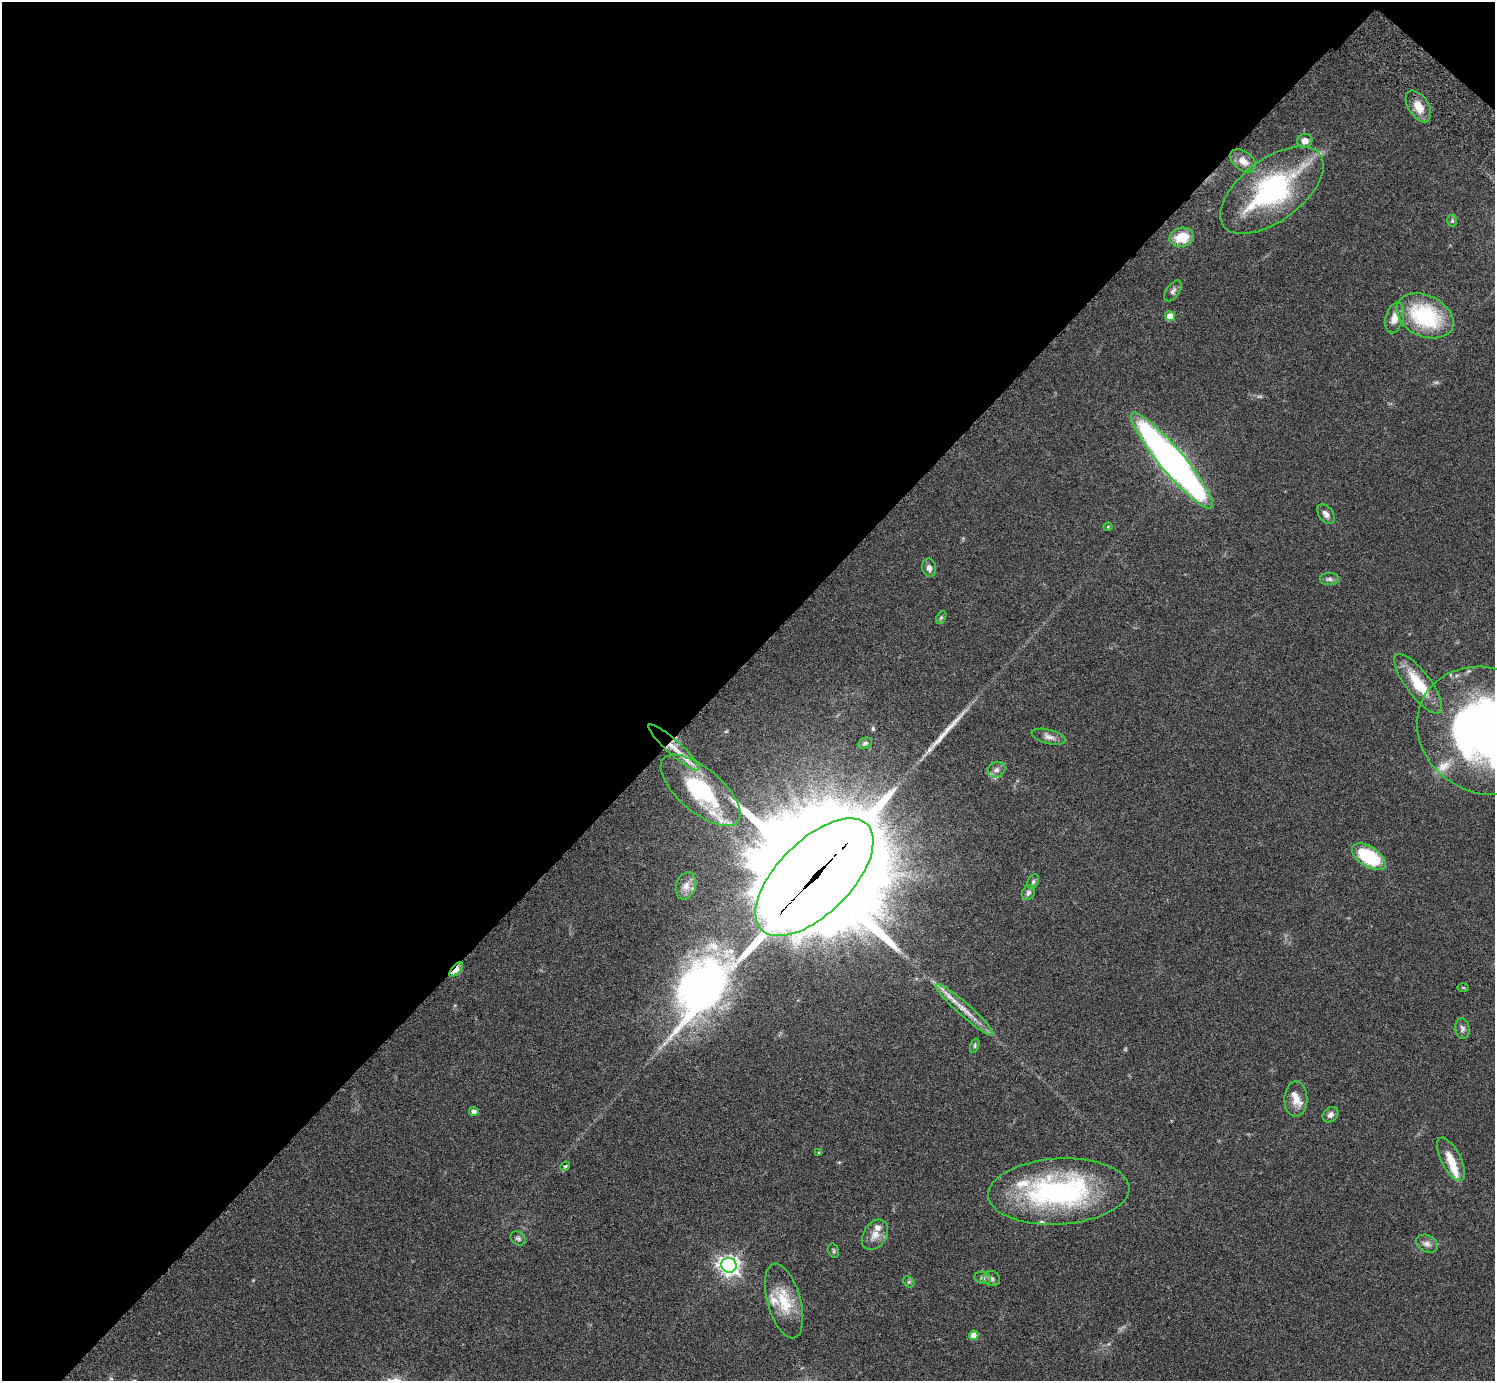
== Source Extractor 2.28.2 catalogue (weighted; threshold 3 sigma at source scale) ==
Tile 2 of 4 x 4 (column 2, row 1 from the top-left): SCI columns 1539-3031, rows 4485-5863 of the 6060 x 6070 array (HDU 1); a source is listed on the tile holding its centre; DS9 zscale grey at full resolution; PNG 1497 x 1383 px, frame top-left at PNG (2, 2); each listed source drawn as its Kron ellipse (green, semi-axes under 4 px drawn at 4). Shown black and unused: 48% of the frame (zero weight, under 3 of 6 exposures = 3% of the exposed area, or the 3 px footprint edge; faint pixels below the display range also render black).
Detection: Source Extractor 2.28.2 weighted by HDU 2 'WHT'; one run over the whole footprint, this tile lists its part. Background 0.0834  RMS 0.0046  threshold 0.0187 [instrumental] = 3 sigma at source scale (4.09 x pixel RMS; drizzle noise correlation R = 1.36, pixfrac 0.8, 0.05/0.05 arcsec/px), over >= 5 px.
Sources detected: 60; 1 too faint to see at this stretch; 1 long thin detection or spike segment (spike, bleed or trail) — neither listed nor drawn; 8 inside a brighter listed object's ellipse — not listed separately; the other 50 listed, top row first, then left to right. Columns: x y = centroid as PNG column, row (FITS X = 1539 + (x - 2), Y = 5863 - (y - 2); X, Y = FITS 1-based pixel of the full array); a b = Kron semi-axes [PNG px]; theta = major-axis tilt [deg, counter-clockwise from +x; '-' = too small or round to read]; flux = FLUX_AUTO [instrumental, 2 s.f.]
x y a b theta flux
1418 106 17 10 -58 5.7
1305 141 7 7 - 2.9
1243 161 14 9 -38 3.8
1272 190 60 31 37 66
1452 221 6 5 - 0.62
1182 237 12 9 13 9.7
1173 291 12 6 53 1.4
1170 316 5 5 - 5.2
1425 316 30 20 -25 35
1395 318 16 8 74 4.6
1172 461 62 12 -50 270
1326 514 11 7 -53 2.2
1108 527 4 4 - 0.37
929 568 9 7 -80 1.7
1329 579 9 6 -1 1.3
941 617 7 4 62 0.71
1418 684 36 12 -53 14
1486 731 71 62 -28 230
1049 737 17 7 -14 2.5
865 743 7 5 21 0.85
674 747 33 7 -42 6.5
996 770 9 7 26 1.7
700 790 49 21 -40 38
1369 857 19 10 -33 27
814 877 75 36 45 18000
1033 882 8 5 63 0.9
686 886 14 10 71 3.2
1028 893 7 6 - 1.4
456 970 9 4 49 12
1463 987 6 4 -1 0.44
964 1010 38 6 -42 6.3
1462 1029 10 7 -85 1.5
975 1046 7 4 72 0.63
1296 1099 18 11 89 5
474 1112 4 4 - 2
1330 1115 9 6 43 1.7
819 1153 4 3 - 0.42
1451 1159 24 9 -63 6.9
565 1166 5 4 - 0.48
1059 1192 71 33 3 85
875 1235 16 11 57 4
518 1238 8 6 -37 0.93
1427 1244 11 8 -26 2
834 1251 7 5 -75 0.7
729 1265 8 7 - 220
983 1278 8 6 -17 1.1
992 1279 8 7 - 1.5
909 1282 6 4 -44 0.58
784 1301 38 16 -74 13
974 1335 5 4 - 3.9
Overlapping masked pixels (flux is a lower limit): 3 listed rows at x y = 674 747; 814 877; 456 970
Isophote crosses this tile's border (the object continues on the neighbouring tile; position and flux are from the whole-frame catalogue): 1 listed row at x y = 1486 731